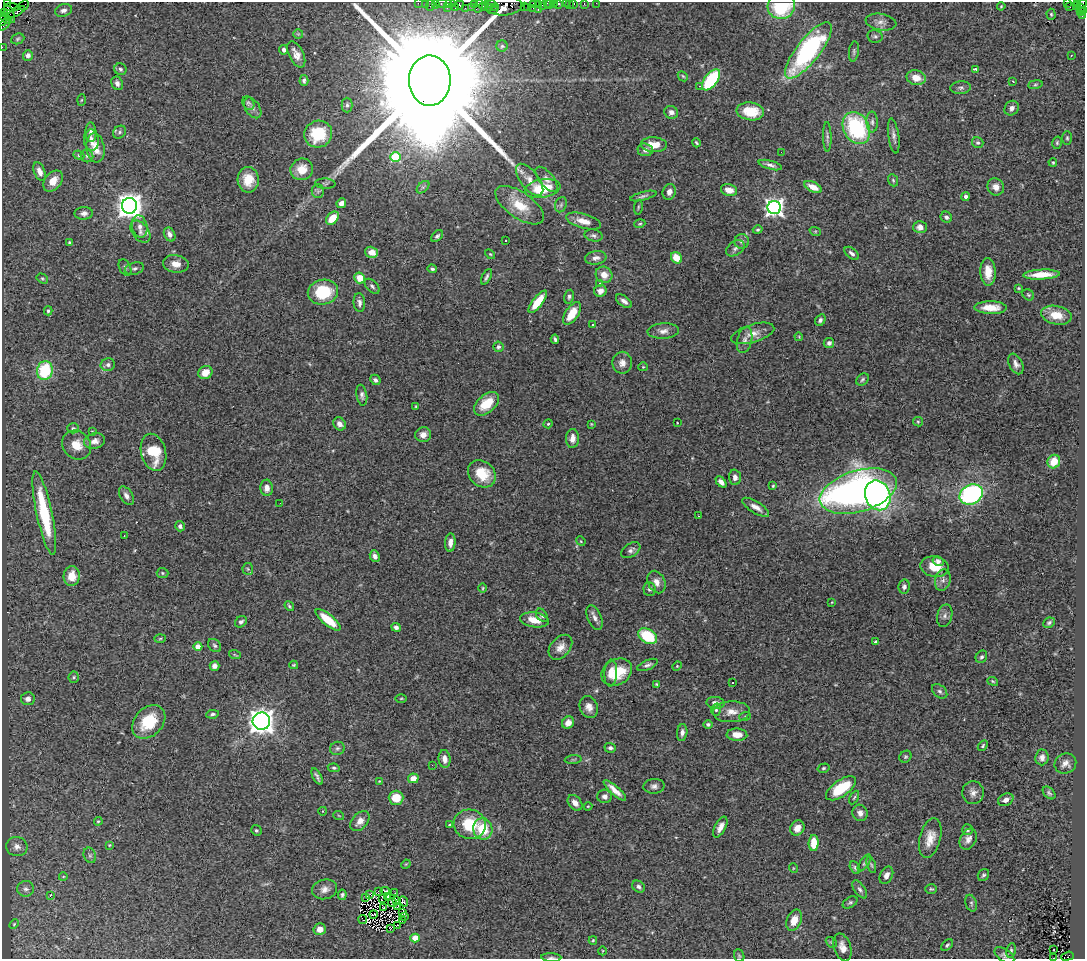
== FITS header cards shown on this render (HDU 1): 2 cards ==
NAXIS1  =                 1083
NAXIS2  =                  957

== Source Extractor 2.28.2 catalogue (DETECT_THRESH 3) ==
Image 1083 x 957 px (HDU 1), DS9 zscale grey, 1 PNG px = 1 image px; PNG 1087 x 961 px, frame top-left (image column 1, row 957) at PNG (2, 2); each listed source drawn as its Kron ellipse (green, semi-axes under 4 px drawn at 4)
Background 3.52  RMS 0.082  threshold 0.245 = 3 sigma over >= 5 px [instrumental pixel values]
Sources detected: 378; all 378 listed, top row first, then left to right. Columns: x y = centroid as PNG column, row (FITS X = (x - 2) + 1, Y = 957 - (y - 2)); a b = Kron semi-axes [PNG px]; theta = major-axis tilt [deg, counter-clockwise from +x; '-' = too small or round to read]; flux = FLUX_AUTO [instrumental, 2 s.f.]
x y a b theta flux
7 2 2 2 - 28
1067 2 3 2 - 900
1077 2 3 2 - 43
418 3 2 2 - 120
425 3 2 2 - 87
435 3 3 2 - 110
444 3 8 3 4 590
533 3 3 2 - 210
538 3 3 2 - 200
547 3 3 2 - 240
554 3 3 2 - 240
559 3 4 3 - 590
566 3 2 2 - 43
574 3 3 3 - 400
596 3 2 2 - 51
450 4 5 3 - 360
474 4 4 2 - 220
490 4 6 3 -18 680
550 4 5 3 - 400
584 4 3 2 - 240
1082 4 6 3 37 500
24 5 5 2 - 220
430 5 6 2 72 580
459 5 5 4 - 790
543 5 4 3 - 510
569 5 2 2 - 58
479 6 7 4 80 1100
484 6 4 3 - 350
504 6 19 9 3 5400
524 6 2 2 - 230
781 6 14 12 16 360
1001 6 4 3 - 4.9
1076 6 3 2 - 160
12 7 7 4 -2 410
471 7 3 3 - 160
489 7 4 3 - 180
495 7 2 2 - 200
528 7 2 2 - 120
1070 7 2 2 - 55
447 8 3 2 - 220
455 8 3 3 - 480
465 8 2 2 - 350
533 8 2 2 - 58
1080 8 4 3 - 220
63 10 9 6 17 19
493 10 2 2 - 150
538 10 3 2 - 520
1084 11 4 2 - 410
16 12 9 4 28 1400
1081 12 3 3 - 300
5 13 3 2 - 160
10 14 9 4 -68 1300
1051 14 5 4 - 7.6
1082 16 3 3 - 220
5 18 7 3 -40 570
2 21 5 2 - 190
881 22 15 8 -10 35
4 24 7 2 50 310
298 34 5 5 - 7.1
875 36 8 6 -10 13
18 39 7 5 23 8.7
502 46 5 5 - 9.2
2 47 2 2 - 67
283 50 5 3 - 19
808 50 35 11 52 950
854 52 10 5 82 12
296 54 14 7 -64 40
28 55 5 5 - 18
1071 55 3 2 - 4.2
120 69 6 6 - 13
975 69 3 3 - 13
683 76 6 4 -44 7.3
916 78 10 7 -13 66
304 80 5 4 - 14
711 80 12 6 52 430
430 81 25 21 -89 330000
1013 81 3 3 - 12
117 83 7 5 -65 25
1035 84 7 3 9 7.8
699 86 3 2 - 8.4
961 88 10 6 4 16
81 100 6 4 87 5.8
248 103 7 5 -57 11
347 105 7 5 -90 14
253 108 11 7 -56 22
1012 108 8 6 48 23
750 111 14 9 -7 150
671 112 7 6 - 24
872 122 10 5 -89 19
856 128 17 13 -62 530
91 132 10 5 -88 23
120 132 7 5 41 12
318 134 14 13 - 250
894 136 18 5 -82 24
827 137 15 4 -89 14
1067 138 7 5 -90 9.8
91 140 10 7 -84 39
696 143 5 3 - 8.1
978 143 6 5 - 11
1057 143 6 4 76 8.7
654 145 13 7 -3 83
95 148 14 9 -82 84
645 150 7 6 - 24
781 152 2 2 - 12
79 155 6 4 -23 8.5
87 156 6 6 - 14
396 157 5 5 - 290
1053 162 4 3 - 6.4
770 165 12 4 -15 19
302 169 11 10 - 89
40 172 10 5 -68 35
547 179 15 7 -51 30
248 180 13 10 -88 96
530 180 19 9 -53 53
893 180 6 4 -68 8.4
53 181 12 8 52 63
325 184 10 5 -4 14
423 187 7 4 45 12
813 187 9 5 -26 59
996 187 9 8 - 39
543 188 18 9 10 230
729 190 8 6 -13 52
318 191 6 6 - 16
669 192 8 6 76 29
643 196 13 4 14 15
966 196 4 4 - 16
341 203 5 4 - 32
520 205 28 13 -35 150
561 205 8 5 70 14
129 206 8 7 - 6200
638 207 7 3 82 8.2
774 208 6 6 - 2600
84 213 9 6 2 24
946 217 6 5 - 17
332 218 7 5 45 94
583 221 18 7 -15 64
640 224 6 3 18 6.8
140 226 11 7 -78 35
920 227 6 6 - 36
758 230 5 4 - 8.5
815 231 6 3 -18 6
140 232 12 8 -53 29
170 234 7 5 -62 29
593 235 9 6 -12 16
437 236 7 4 44 11
506 240 3 2 - 20
742 241 7 7 - 20
69 243 3 3 - 7.7
735 248 10 7 35 20
371 252 6 5 - 55
852 253 8 5 -40 19
490 254 6 3 -44 6.2
596 258 11 6 8 26
676 258 6 5 - 87
176 264 13 8 -10 52
125 267 9 5 -63 14
134 269 10 6 15 17
432 269 5 4 - 9.2
988 272 14 7 -88 71
1041 274 18 5 3 87
604 275 8 8 - 55
486 277 8 3 63 12
360 278 5 5 - 81
42 279 6 4 -33 7.9
599 283 4 3 - 5.9
372 286 9 5 -45 14
1019 288 3 3 - 5.5
600 291 6 6 - 37
323 292 15 12 10 250
1028 295 6 5 - 7.9
569 297 7 5 78 13
624 301 9 5 -36 25
538 302 13 5 53 110
359 303 9 6 -84 19
991 308 16 6 -1 78
48 311 4 3 - 9.2
572 313 13 6 56 100
1056 315 15 9 -11 89
820 320 6 5 - 14
593 324 3 2 - 7.8
663 331 16 7 3 34
753 333 22 9 17 55
799 337 4 3 - 4.9
555 339 4 3 - 9.7
745 340 13 7 76 30
829 343 5 5 - 19
498 347 5 5 - 13
622 363 11 10 - 38
1016 364 11 6 -64 25
108 365 7 6 - 19
643 367 5 4 - 5.7
45 370 9 7 78 290
205 372 7 6 - 68
862 379 7 5 46 11
375 380 5 4 - 19
362 395 10 5 -81 18
486 404 15 9 40 130
416 406 4 3 - 7.8
918 422 5 4 - 6.9
677 423 2 2 - 3.7
339 424 7 6 - 28
548 424 4 4 - 6.3
591 424 3 3 - 4.6
73 428 6 5 - 14
92 431 3 2 - 3.3
423 435 8 7 - 37
573 438 9 6 86 40
95 441 10 7 14 35
77 445 15 13 -44 79
154 452 19 12 -76 190
1054 462 7 6 - 89
482 474 15 12 -42 150
735 477 7 6 - 25
721 482 6 4 -45 24
773 486 4 3 - 6.5
267 488 8 6 -88 34
858 491 40 20 17 2800
971 494 12 9 27 780
878 495 15 12 -68 1600
126 496 10 6 -57 27
280 503 2 2 - 39
756 507 15 6 -32 38
44 513 43 8 -78 370
698 516 3 2 - 20
180 526 5 4 - 16
124 536 2 2 - 3.5
581 541 5 4 - 5.9
450 543 9 5 85 29
631 550 10 6 33 19
375 556 6 5 - 18
938 561 6 5 - 17
935 567 14 10 -12 97
248 569 6 5 - 8.8
162 573 6 5 - 8.2
72 576 10 8 88 92
943 580 11 7 74 27
656 582 12 8 -66 38
904 587 7 5 80 15
483 588 5 3 - 5.5
649 589 7 6 - 13
832 602 3 3 - 4
289 606 5 3 - 8.2
542 615 7 5 -51 14
945 616 11 7 76 21
595 618 13 7 -67 28
328 620 15 5 -40 150
534 620 14 7 -8 74
241 622 6 5 - 16
1049 623 6 5 - 10
396 627 5 4 - 20
648 636 10 7 -32 260
160 638 6 4 2 6.7
875 642 3 3 - 10
215 646 7 5 -45 11
198 647 4 4 - 68
560 647 14 9 49 48
235 655 6 3 -19 5.6
981 657 6 5 - 13
294 665 4 3 - 5.5
648 665 11 4 23 17
214 666 5 5 - 18
677 666 5 4 - 5.4
617 672 16 12 30 160
611 673 13 6 87 53
74 677 6 5 - 9.1
993 681 6 3 -21 6.4
733 682 2 2 - 3.5
657 684 4 3 - 5
940 691 9 6 -40 16
401 698 6 4 2 5.8
28 699 7 6 - 32
716 703 9 6 -10 30
589 707 11 9 -68 38
716 710 6 5 - 10
731 712 18 10 2 64
213 714 6 4 8 11
745 716 6 4 20 6.5
261 721 9 8 - 5000
149 722 19 14 46 190
568 723 6 5 - 46
708 724 5 4 - 9.5
682 732 8 5 82 22
737 735 10 6 -2 56
983 746 6 3 48 8
337 748 7 6 - 14
610 748 6 5 - 14
905 757 6 5 - 9.4
1042 757 8 6 84 27
445 759 9 6 -84 33
573 760 8 4 6 8.2
1065 764 11 10 - 32
432 765 2 2 - 21
334 768 6 4 -10 9.2
824 768 6 4 16 7.4
317 776 9 3 -62 14
413 778 5 5 - 53
379 781 3 3 - 3.7
654 786 10 7 3 23
841 788 17 8 35 210
615 790 14 4 -42 45
973 793 11 10 - 34
1049 793 7 5 -45 12
605 796 7 6 - 19
854 797 7 3 62 6.9
396 798 7 7 - 110
1006 800 8 6 27 27
575 803 9 6 -47 34
588 806 4 4 - 5.1
323 811 4 3 - 3.3
860 813 8 7 - 27
339 816 5 3 - 4.7
98 821 4 3 - 5.5
360 821 12 7 48 44
470 824 16 14 -12 190
450 825 4 3 - 6.8
720 827 11 5 62 37
797 828 8 7 - 43
483 829 10 9 - 160
256 830 5 5 - 8.7
967 830 5 5 - 12
930 838 20 10 76 74
968 839 11 8 63 30
814 843 8 5 87 110
109 845 4 3 - 5
17 846 10 9 - 32
90 855 8 6 -69 14
864 863 10 4 55 11
406 864 5 4 - 4.7
871 865 8 4 -72 9.6
793 868 5 3 - 4.1
855 868 6 4 -61 11
886 875 9 6 63 31
983 875 6 5 - 12
63 877 4 3 - 4
639 887 7 5 -37 15
26 889 8 8 - 20
325 889 12 10 12 36
860 889 10 5 -54 16
931 889 6 4 -2 8.2
378 891 2 2 - 5.3
385 891 5 4 - 6.7
395 893 3 2 - 6.3
342 895 5 4 - 11
369 895 4 2 - 2.8
50 896 3 3 - 44
388 897 3 2 - 3.4
366 898 2 2 - 5.3
382 898 4 2 - 3.9
397 900 3 2 - 7.6
403 901 5 3 - 4.1
392 902 4 2 - 6.9
850 902 8 5 32 11
971 903 8 5 -73 12
398 906 4 2 - 10
383 907 2 2 - 4.2
403 913 4 2 - 0.87
373 914 4 2 - 4.5
405 917 2 2 - 3.8
363 920 4 2 - 1.1
794 920 11 7 67 66
403 921 2 2 - 4.4
14 924 5 3 - 5.4
397 925 3 2 - 3.5
320 929 6 6 - 44
390 929 3 2 - 5.8
415 938 4 4 - 98
593 940 4 4 - 5.3
831 942 6 4 -42 8.1
947 945 7 4 45 10
842 947 14 8 -72 45
1011 950 7 4 79 11
1053 950 2 2 - 7
602 951 4 3 - 4.5
1004 955 11 6 -33 16
739 956 7 5 -69 8.2
1067 956 6 4 18 590
551 958 10 3 -3 10
1053 958 3 2 - 7.7
At the frame edge (FLAGS 8, measured only in part): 28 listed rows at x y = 7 2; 1067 2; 1077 2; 418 3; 425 3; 435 3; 533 3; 538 3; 547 3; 554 3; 559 3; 566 3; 574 3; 596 3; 490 4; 584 4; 1082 4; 430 5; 479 6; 504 6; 781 6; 1084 11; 2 21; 4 24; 2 47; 1067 956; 551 958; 1053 958